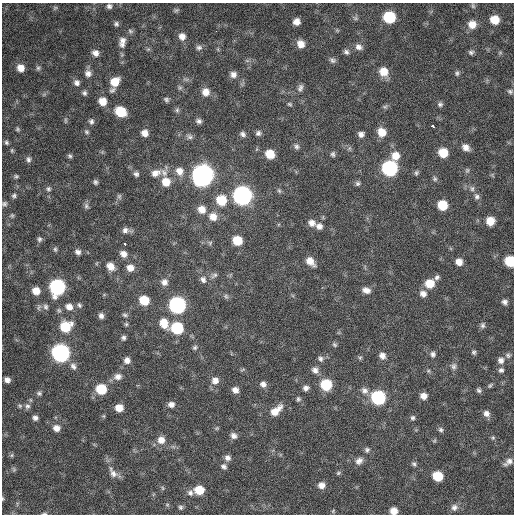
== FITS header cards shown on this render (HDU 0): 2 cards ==
NAXIS1  =                  512 / Axis length
NAXIS2  =                  512 / Axis length

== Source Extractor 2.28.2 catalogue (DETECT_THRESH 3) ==
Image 512 x 512 px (HDU 0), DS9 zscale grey, 1 PNG px = 1 image px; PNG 516 x 516 px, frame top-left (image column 1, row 512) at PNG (2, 3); no overlay
Background 342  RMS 19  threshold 58.1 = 3 sigma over >= 5 px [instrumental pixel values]
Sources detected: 200; all 200 listed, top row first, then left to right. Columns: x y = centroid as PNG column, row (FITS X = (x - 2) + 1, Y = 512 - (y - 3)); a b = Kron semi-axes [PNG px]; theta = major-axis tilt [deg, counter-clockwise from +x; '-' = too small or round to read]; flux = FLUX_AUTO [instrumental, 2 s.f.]
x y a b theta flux
109 6 7 6 - 3800
473 6 7 4 -72 2100
55 8 7 5 43 1900
176 10 7 5 3 2200
389 17 8 8 - 71000
355 18 8 6 -16 3300
495 20 7 7 - 22000
296 22 6 6 - 8800
116 24 7 6 - 3100
472 25 8 8 - 14000
337 30 6 4 -45 1700
130 31 8 6 -18 2800
182 36 9 8 - 8500
122 40 13 9 76 9400
301 44 8 7 - 12000
199 47 8 7 - 4000
359 47 10 8 -27 6600
346 52 7 6 - 3600
471 52 7 6 - 3100
95 53 8 7 - 7100
500 53 6 4 0 1600
332 60 9 6 -29 3700
21 68 8 7 - 12000
38 68 6 6 - 2600
384 72 10 9 - 18000
88 73 9 9 - 7000
457 73 7 5 -88 2700
233 75 8 8 - 6800
186 79 10 4 -13 2900
115 82 9 8 - 20000
77 83 8 7 - 5200
180 88 7 6 - 2900
300 88 9 6 70 4200
112 90 10 6 40 3800
510 91 7 6 - 2800
206 92 10 10 - 12000
84 93 6 6 - 3100
166 99 7 6 - 3100
102 101 8 7 - 15000
289 104 6 4 -27 1900
440 104 7 6 - 3200
385 107 7 5 51 2400
177 110 8 6 90 3000
121 112 9 7 -33 39000
65 120 8 4 -90 1900
91 121 7 7 - 3700
199 121 7 6 - 4300
432 126 3 3 - 28000
17 129 6 5 - 2200
87 132 7 6 - 2600
382 132 9 8 - 16000
145 133 8 7 - 8800
258 133 6 6 - 3900
243 134 8 6 -38 4100
361 134 6 5 - 5100
189 137 10 7 -25 4400
6 142 7 5 -47 2600
296 146 8 6 -76 3500
466 147 9 7 -40 8000
12 150 6 4 -71 1700
443 153 8 7 - 24000
270 154 8 7 - 24000
333 154 7 5 -86 2900
70 156 6 5 - 2500
395 156 11 9 85 15000
28 159 8 6 -83 3700
390 168 9 9 - 240000
467 170 7 5 69 2300
179 171 11 10 - 12000
164 172 12 8 -57 8700
156 173 14 10 22 13000
416 173 7 5 67 2500
136 174 7 6 - 3800
203 175 10 9 - 910000
16 176 6 5 - 2200
435 179 7 6 - 2500
95 182 6 5 - 2900
166 182 10 9 - 18000
357 183 6 6 - 2900
48 189 7 7 - 3400
472 189 8 6 -90 3700
279 191 7 5 -63 2500
14 196 6 6 - 2900
119 196 8 6 -76 2700
242 196 9 9 - 500000
477 196 8 7 - 4200
221 200 9 9 - 36000
4 204 7 6 - 3000
442 205 7 7 - 32000
86 206 8 6 -89 3400
202 209 9 9 - 13000
12 215 6 5 - 1900
213 217 10 10 - 13000
490 221 7 7 - 20000
312 223 9 8 - 7400
319 226 8 7 - 6500
126 230 10 6 -8 6000
39 239 8 6 75 3300
237 240 8 7 - 29000
210 243 6 6 - 2400
125 244 3 3 - 29000
55 249 7 5 -75 2300
78 252 7 6 - 4700
123 254 8 7 - 8000
310 261 10 7 -46 13000
510 261 8 7 - 43000
459 262 7 6 - 10000
110 266 10 8 -48 12000
130 268 8 8 - 10000
214 275 10 6 29 4100
437 277 7 6 - 3400
203 280 10 8 -65 6100
164 282 9 8 - 7400
430 284 9 8 - 23000
57 287 9 8 - 240000
366 290 10 7 -18 7600
36 291 7 7 - 14000
423 294 9 8 - 7600
226 296 7 6 - 2900
144 300 8 7 - 31000
504 302 6 5 - 4400
79 305 7 5 -64 2700
177 305 9 8 - 320000
46 307 8 7 - 4300
69 307 9 8 - 9200
125 315 8 5 -11 2700
101 316 7 6 - 4900
164 323 12 8 -61 20000
126 324 5 5 - 2000
483 325 8 6 78 3500
65 327 10 8 29 43000
177 328 8 8 - 75000
123 338 5 5 - 3200
334 345 8 5 -39 2300
195 347 7 6 - 2700
474 352 6 5 - 2600
61 353 9 8 - 430000
433 354 8 7 - 4100
508 355 8 7 - 3300
382 356 8 7 - 7100
360 358 5 5 - 2100
320 359 8 7 - 4100
127 360 8 7 - 6900
501 360 9 8 - 6600
73 366 10 7 -54 5300
453 366 10 8 -86 5100
315 370 8 8 - 6500
501 370 7 7 - 3700
428 371 6 5 - 2200
118 376 10 8 14 7800
7 380 5 5 - 5700
215 381 9 9 - 9100
263 384 7 7 - 6000
326 385 8 8 - 54000
490 385 8 4 43 2300
306 388 7 6 - 5000
101 389 8 8 - 43000
235 390 7 6 - 7600
364 390 9 8 - 6600
479 390 6 5 - 3100
39 393 6 6 - 2800
423 396 7 6 - 8700
378 397 8 8 - 160000
298 399 7 6 - 2700
171 404 8 7 - 6400
20 406 6 5 - 2000
27 406 8 8 - 4400
119 408 7 6 - 15000
276 411 17 8 42 17000
486 413 9 7 -51 6600
35 418 6 6 - 4500
413 418 6 6 - 2800
56 428 8 7 - 8500
217 428 6 4 45 1600
441 430 7 6 - 3000
233 436 8 7 - 5800
493 438 6 5 - 2000
161 440 10 9 - 11000
367 450 7 6 - 3300
12 455 6 4 71 1700
227 458 8 7 - 5800
359 461 10 8 41 6900
508 462 13 7 34 6600
414 464 7 5 -41 2700
224 466 8 7 - 4100
14 469 6 5 - 2000
113 473 18 9 -59 9700
338 473 7 5 17 2100
438 476 7 7 - 40000
321 485 8 7 - 8800
163 488 6 4 -87 1600
199 490 8 7 - 27000
190 493 9 7 -89 4900
3 498 6 3 -82 1300
167 505 6 4 0 1600
180 507 6 6 - 2700
454 507 9 9 - 6000
333 511 7 4 47 1400
394 511 6 6 - 11000
44 514 8 3 4 1900
At the frame edge (FLAGS 8, measured only in part): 5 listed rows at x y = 4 204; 510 261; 3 498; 394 511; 44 514